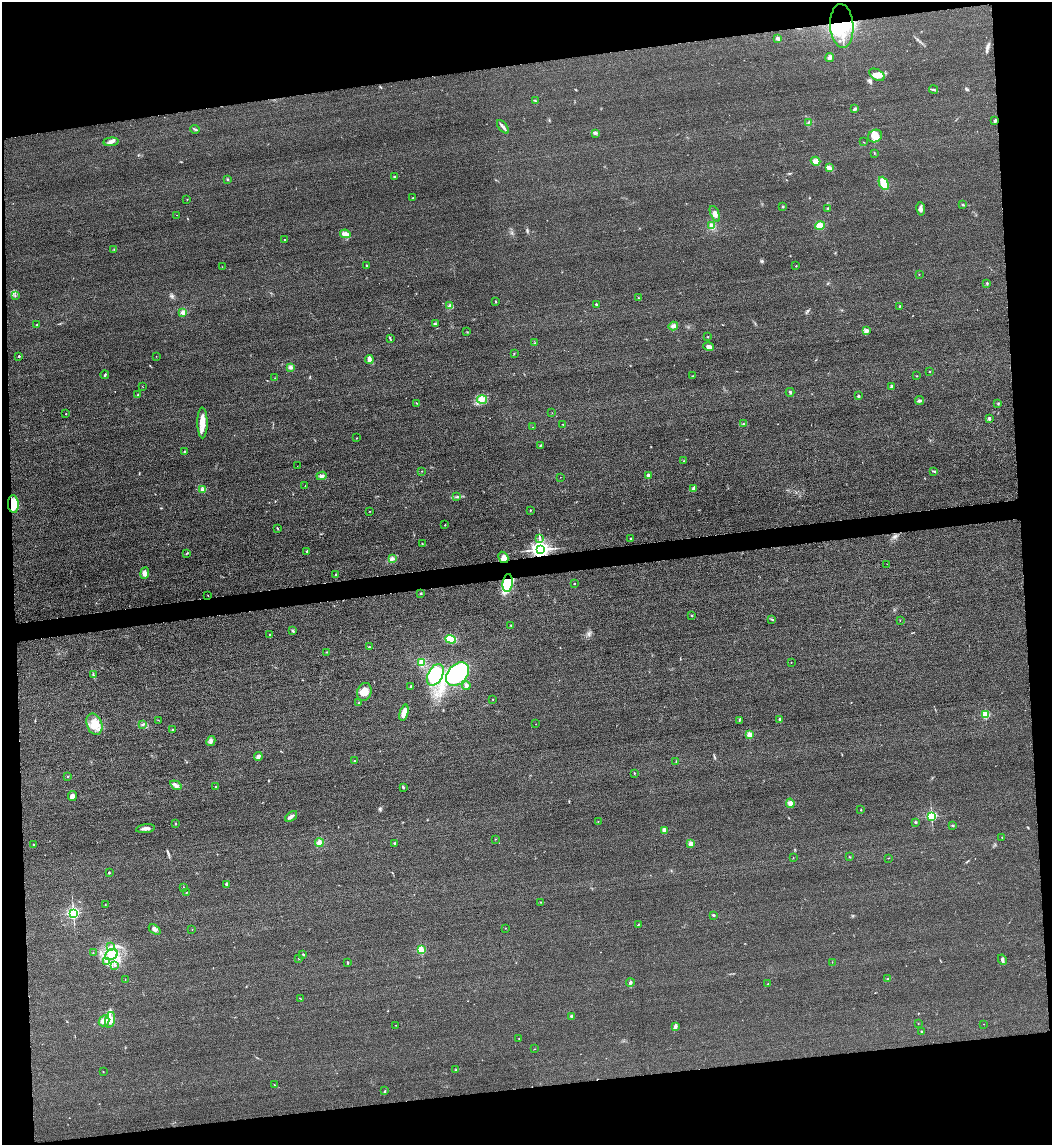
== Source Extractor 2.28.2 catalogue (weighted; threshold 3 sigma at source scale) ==
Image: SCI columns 253-4449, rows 24-4592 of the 4592 x 4615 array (HDU 1 of 3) = the unmasked area's bounding box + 8 px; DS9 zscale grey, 4 x 4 block average (1 PNG px = mean of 4 x 4 image px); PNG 1054 x 1147 px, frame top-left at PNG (2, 2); each listed source drawn as its Kron ellipse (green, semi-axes under 4 px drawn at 4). Shown black and unused: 16% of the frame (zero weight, under 3 of 4 exposures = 3% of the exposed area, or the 3 px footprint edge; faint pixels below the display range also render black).
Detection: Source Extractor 2.28.2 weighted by HDU 2 'WHT'. Background 0.0674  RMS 0.017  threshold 0.0782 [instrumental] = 3 sigma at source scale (4.5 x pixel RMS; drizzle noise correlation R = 1.50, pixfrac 1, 0.05/0.05 arcsec/px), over >= 5 px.
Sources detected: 229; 1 cosmic-ray / hot-pixel residue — neither listed nor drawn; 2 coinciding with a brighter row at this scale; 11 inside a brighter listed object's ellipse — not listed separately; the other 215 listed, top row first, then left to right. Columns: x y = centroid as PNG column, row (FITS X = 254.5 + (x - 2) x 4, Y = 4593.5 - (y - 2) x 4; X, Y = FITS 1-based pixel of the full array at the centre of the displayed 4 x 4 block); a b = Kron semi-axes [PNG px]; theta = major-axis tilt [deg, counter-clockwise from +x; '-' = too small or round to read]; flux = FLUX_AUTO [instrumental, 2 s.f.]
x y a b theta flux
842 26 22 11 -86 490
778 38 4 2 - 20
830 58 5 2 - 18
877 75 8 5 -31 66
933 90 4 2 - 11
535 101 3 2 - 9.6
855 108 4 3 - 15
995 121 3 2 - 17
809 122 4 2 - 7.7
503 127 8 3 -50 31
195 129 5 2 - 13
595 133 2 2 - 4.5
875 136 7 6 - 69
111 142 7 4 5 40
863 142 2 2 - 3.4
874 153 2 2 - 2.9
815 161 5 3 - 34
829 168 3 2 - 17
395 176 3 2 - 7.6
228 179 3 2 - 9.5
884 183 7 4 -65 120
413 198 3 2 - 5.4
187 199 2 2 - 3.4
963 205 3 2 - 7.8
783 206 2 2 - 6.4
828 208 3 2 - 6.6
921 209 7 3 -82 31
715 214 8 4 -65 46
176 215 2 2 - 3.5
820 225 5 4 - 100
712 226 3 2 - 72
345 234 5 4 - 49
284 240 2 2 - 16
114 249 2 2 - 3.6
366 266 2 2 - 6.2
796 266 2 2 - 8.1
222 267 2 2 - 2
919 274 2 2 - 2.9
987 283 2 2 - 8.5
15 296 2 2 - 5.6
639 298 2 2 - 4.4
495 302 2 2 - 5.3
596 304 2 2 - 30
449 306 3 3 - 16
899 306 2 2 - 3.9
183 312 2 2 - 260
435 324 2 2 - 4.3
37 325 2 2 - 19
673 326 4 3 - 29
867 331 3 2 - 8.8
467 332 2 2 - 3
708 337 2 2 - 4.2
390 338 4 2 - 8.7
534 343 2 2 - 3.2
709 347 6 3 -13 31
514 353 2 2 - 5.8
19 356 2 2 - 28
156 356 2 2 - 2.3
369 360 4 2 - 73
290 367 4 3 - 23
929 372 2 2 - 8.2
105 375 4 2 - 11
692 376 2 2 - 3.8
917 376 2 2 - 3.4
275 378 2 2 - 3.3
142 386 2 2 - 2.6
892 387 3 2 - 25
790 392 4 2 - 13
138 395 2 2 - 4.8
858 396 2 2 - 38
482 399 5 3 - 31
920 401 4 2 - 34
417 403 2 2 - 4.4
998 403 2 2 - 5.3
552 413 2 2 - 2.4
66 414 2 2 - 11
989 418 3 2 - 12
202 423 15 5 -89 110
743 423 2 2 - 2.9
563 424 2 2 - 7
533 427 2 2 - 4
357 438 2 2 - 3.9
540 445 2 2 - 6.2
184 451 2 2 - 19
684 461 2 2 - 5.2
297 466 2 2 - 1.8
421 471 2 2 - 5
934 471 3 2 - 9
648 475 2 2 - 110
321 476 5 3 - 26
560 477 2 2 - 2.7
305 486 2 2 - 5.6
693 488 3 2 - 26
203 490 3 2 - 10
457 496 2 2 - 4.9
13 504 9 5 -86 110
530 510 2 2 - 7.2
369 511 2 2 - 2.8
445 525 2 2 - 5.2
277 528 3 2 - 7.1
540 539 3 2 - 6.4
631 539 3 2 - 7.6
422 543 2 2 - 4.5
540 549 3 3 - 6800
307 551 3 2 - 11
187 553 2 2 - 6.4
503 557 6 4 -59 45
392 559 2 2 - 9.2
887 564 2 2 - 2.1
145 573 6 3 81 42
336 574 2 2 - 7
508 583 9 5 82 260
574 584 2 2 - 13
421 594 2 2 - 26
208 595 2 2 - 3
691 616 2 2 - 4.6
772 619 3 2 - 5.4
900 620 2 2 - 2.8
511 625 2 2 - 4.4
293 631 2 2 - 6.1
269 635 2 2 - 3.4
450 639 5 3 - 260
369 647 3 2 - 5.5
327 652 2 2 - 5.1
791 662 2 2 - 5.2
422 663 4 3 - 100
457 674 13 9 48 630
93 675 4 2 - 9.5
435 675 12 7 61 500
466 686 4 2 - 17
410 687 3 2 - 8.2
364 692 9 7 72 120
493 699 2 2 - 2.8
359 703 3 2 - 8.6
404 713 8 3 75 110
985 715 2 2 - 630
780 719 2 2 - 58
158 720 2 2 - 4.1
739 720 2 2 - 5.1
94 724 11 7 -70 140
143 724 2 2 - 9.2
536 724 2 2 - 2.2
173 730 2 2 - 6.3
749 735 2 2 - 330
211 741 5 3 - 27
258 756 4 3 - 25
354 761 2 2 - 6.7
676 761 2 2 - 5.3
634 773 2 2 - 7.4
68 777 2 2 - 6.7
176 785 6 3 -34 39
216 787 2 2 - 8.1
403 787 3 2 - 11
72 796 5 4 - 39
790 803 5 4 - 37
861 810 2 2 - 5.2
291 816 7 3 36 33
931 816 2 2 - 1400
598 822 2 2 - 3.4
915 822 2 2 - 9.7
176 823 2 2 - 3.8
953 825 3 2 - 7.6
146 829 9 3 7 38
664 830 2 2 - 240
1002 837 2 2 - 8.1
495 839 2 2 - 3.3
319 843 4 4 - 37
395 843 3 2 - 12
691 844 2 2 - 250
34 845 2 2 - 4.7
793 857 2 2 - 2.6
850 857 2 2 - 3.5
888 858 2 2 - 1.9
109 873 2 2 - 10
227 884 2 2 - 100
183 887 3 2 - 5
186 892 2 2 - 3.1
540 902 2 2 - 4
105 905 2 2 - 3.9
73 913 2 2 - 2400
713 915 2 2 - 14
638 924 2 2 - 3.9
505 928 2 2 - 3.2
155 930 6 2 -34 24
192 930 2 2 - 1.8
110 947 4 2 - 14
421 950 2 2 - 630
93 953 2 2 - 3.2
303 954 2 2 - 10
111 955 6 5 - 88
299 958 2 2 - 4.3
1002 960 5 3 - 23
107 961 3 3 - 16
347 962 3 2 - 6.8
832 962 2 2 - 2.4
115 965 2 2 - 5.9
125 979 2 2 - 1.9
887 979 2 2 - 5.7
630 982 4 2 - 14
767 984 2 2 - 4
300 998 3 2 - 3.5
572 1016 2 2 - 91
110 1020 8 5 75 71
104 1021 6 4 45 51
918 1024 2 2 - 2.9
983 1024 2 2 - 2.8
396 1025 2 2 - 2.4
676 1026 4 3 - 18
921 1031 2 2 - 24
519 1038 2 2 - 2.4
535 1049 2 2 - 2.9
456 1070 2 2 - 5.2
103 1072 2 2 - 2.4
274 1085 3 2 - 5.8
385 1091 3 2 - 7.2
Overlapping masked pixels (flux is a lower limit): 4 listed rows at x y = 842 26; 13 504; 540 549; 508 583
Diffuse or blended objects may show on this block-average render without a row.